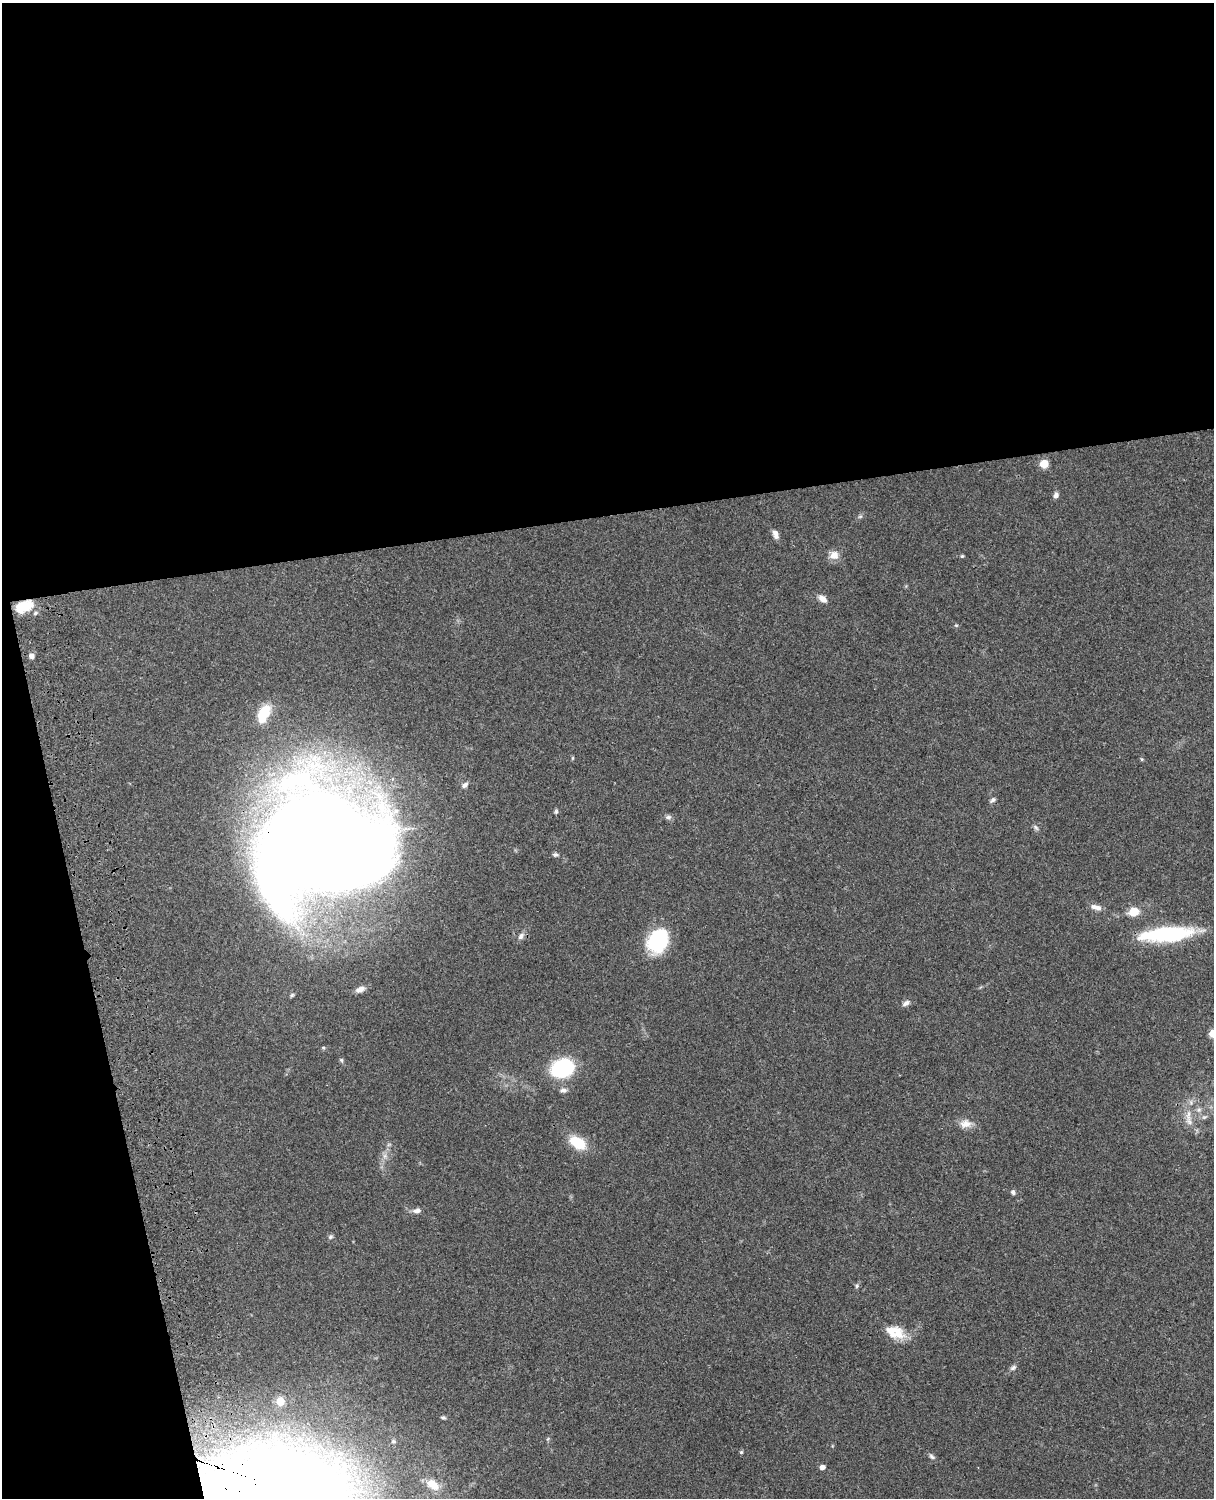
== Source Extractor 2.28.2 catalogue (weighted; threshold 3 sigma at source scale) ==
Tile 1 of 4 x 3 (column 1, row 1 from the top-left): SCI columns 121-1332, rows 3268-4763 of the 5087 x 4925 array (HDU 1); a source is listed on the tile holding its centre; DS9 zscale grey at full resolution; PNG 1216 x 1500 px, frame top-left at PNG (2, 3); no overlay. Shown black and unused: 39% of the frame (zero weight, under 3 of 4 exposures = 6% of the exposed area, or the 3 px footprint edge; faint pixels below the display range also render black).
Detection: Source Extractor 2.28.2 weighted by HDU 2 'WHT'; one run over the whole footprint, this tile lists its part. Background 0.0916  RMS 0.0062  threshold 0.0281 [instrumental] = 3 sigma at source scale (4.5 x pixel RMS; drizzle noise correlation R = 1.50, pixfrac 1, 0.05/0.05 arcsec/px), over >= 5 px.
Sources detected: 53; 1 inside a brighter object's white glare — not listed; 2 inside a brighter listed object's ellipse — not listed separately; the other 50 listed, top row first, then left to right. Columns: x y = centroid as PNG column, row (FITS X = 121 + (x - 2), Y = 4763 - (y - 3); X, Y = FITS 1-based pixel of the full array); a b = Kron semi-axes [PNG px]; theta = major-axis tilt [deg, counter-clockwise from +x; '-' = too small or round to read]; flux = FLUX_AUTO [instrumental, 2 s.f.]
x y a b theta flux
1044 464 5 5 - 16
1056 495 7 6 - 2.1
860 516 6 4 2 0.96
775 534 11 6 -68 3.1
834 555 12 10 13 5.4
962 556 4 4 - 0.7
823 599 11 7 -35 3.7
25 606 20 12 25 14
956 625 5 5 - 0.77
31 656 5 5 - 2.9
263 714 22 11 66 18
1142 759 5 4 - 0.75
465 785 8 6 48 2.1
993 800 8 5 37 1.5
556 811 6 5 - 0.97
668 817 9 6 -6 1.7
1036 827 10 4 -45 1.3
324 843 94 74 5 2700
555 854 7 5 -11 1.3
1096 907 15 6 -14 3.9
1134 912 10 8 11 10
1167 934 57 15 5 54
521 936 10 7 57 2.5
658 941 21 17 64 53
360 989 12 7 23 3.6
292 995 5 5 - 0.97
906 1003 11 6 31 2.4
1213 1033 5 5 - 17
323 1048 5 4 - 0.76
341 1060 6 5 - 0.96
562 1068 19 14 16 53
563 1090 9 6 -17 2.3
1199 1110 8 6 21 2
1188 1115 19 7 -86 6.3
965 1124 16 11 0 5.7
578 1142 18 11 -32 19
385 1156 7 6 - 2.1
1013 1192 6 5 - 1.8
417 1210 11 6 9 2.7
330 1237 7 6 - 1.2
857 1286 7 5 70 1.1
898 1333 21 15 -66 11
1013 1368 9 6 37 1.7
280 1401 5 5 - 14
443 1417 7 4 -7 0.94
393 1441 7 6 - 1.3
741 1452 4 4 - 0.81
932 1456 10 6 -40 1.7
822 1467 5 4 - 3.2
433 1484 17 10 -35 8.6
Overlapping masked pixels (flux is a lower limit): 2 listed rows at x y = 25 606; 324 843
Isophote crosses this tile's border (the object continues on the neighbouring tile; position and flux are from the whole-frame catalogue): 1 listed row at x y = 1213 1033